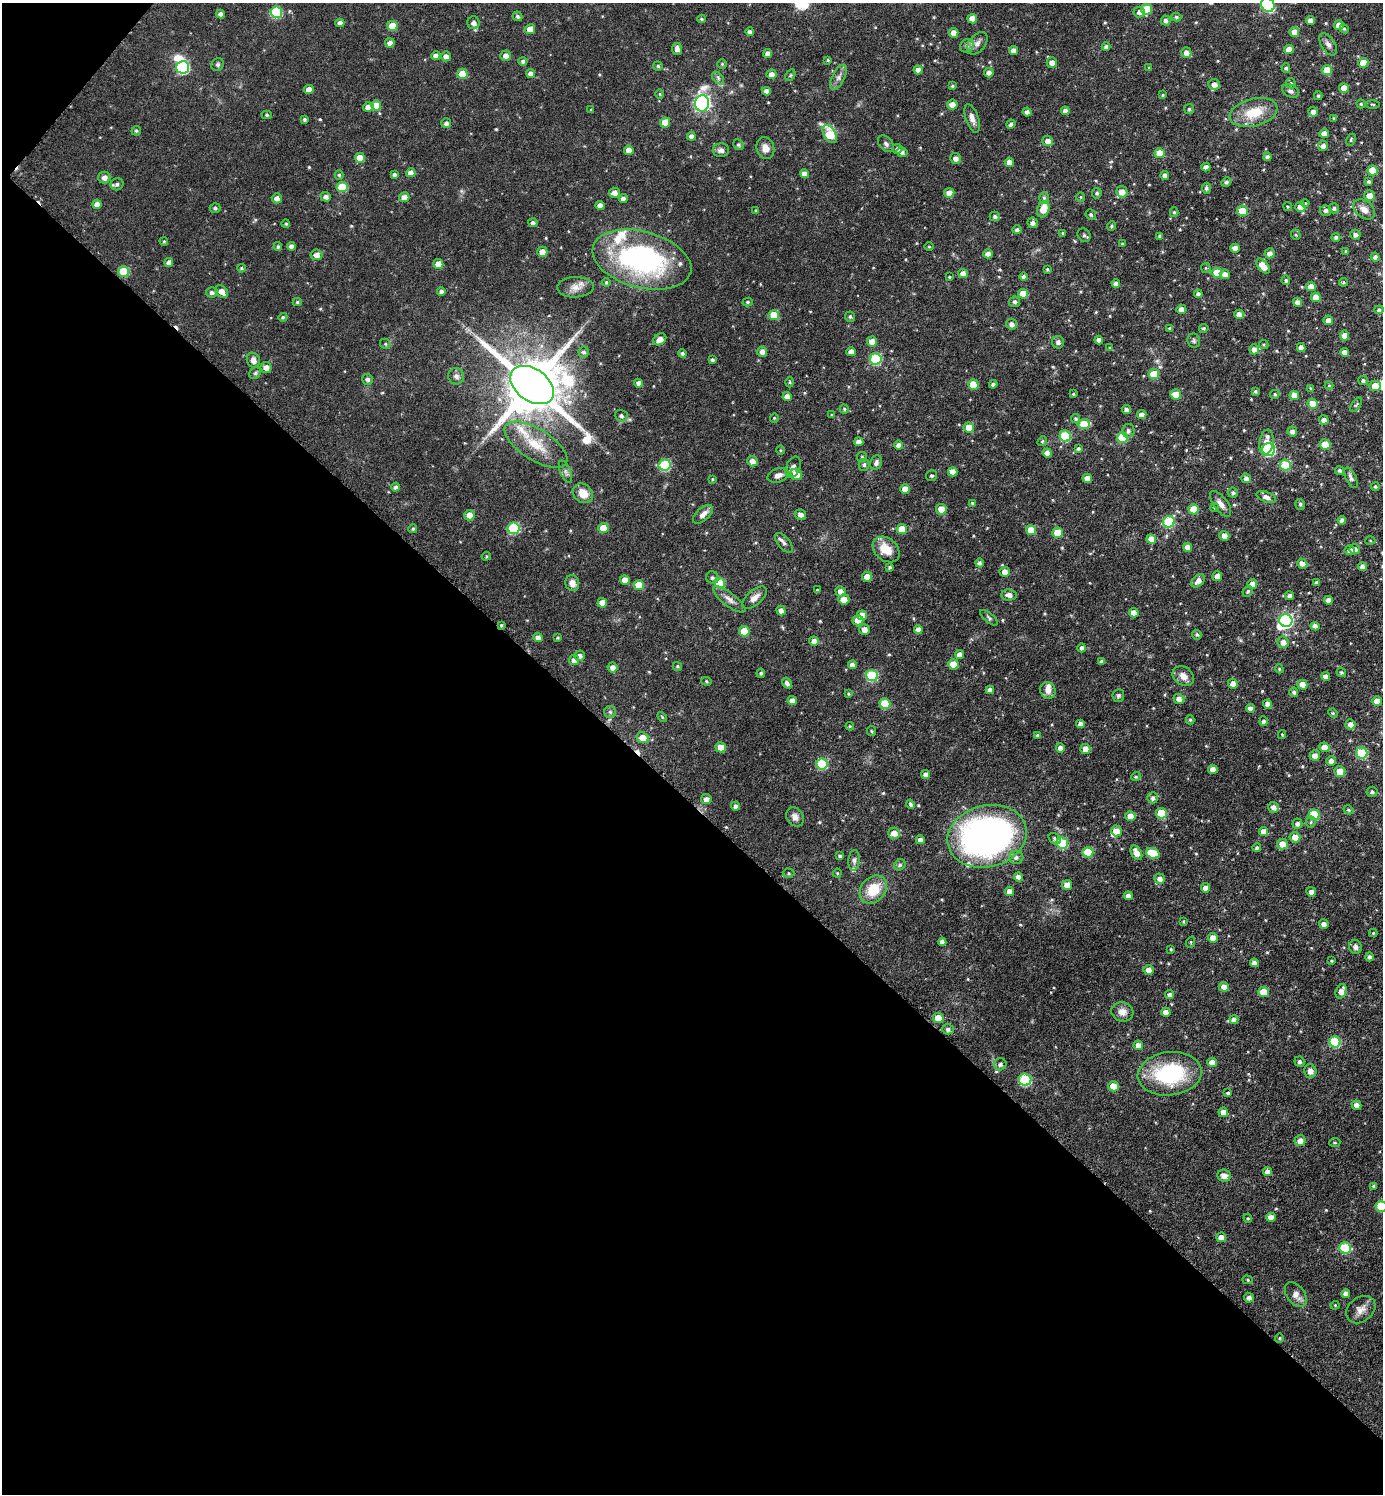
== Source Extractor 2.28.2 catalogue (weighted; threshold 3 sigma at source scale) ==
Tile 9 of 4 x 4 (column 1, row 3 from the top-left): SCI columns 157-1537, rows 1499-2990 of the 5984 x 5981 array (HDU 1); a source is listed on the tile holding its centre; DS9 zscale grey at full resolution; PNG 1385 x 1496 px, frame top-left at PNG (2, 3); each listed source drawn as its Kron ellipse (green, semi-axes under 4 px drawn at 4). Shown black and unused: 47% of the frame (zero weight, under 3 of 6 exposures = <1% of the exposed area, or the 3 px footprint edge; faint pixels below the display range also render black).
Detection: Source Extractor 2.28.2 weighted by HDU 2 'WHT'; one run over the whole footprint, this tile lists its part. Background 0.081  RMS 0.004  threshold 0.0163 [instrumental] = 3 sigma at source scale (4.09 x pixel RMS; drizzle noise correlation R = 1.36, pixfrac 0.8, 0.05/0.05 arcsec/px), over >= 5 px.
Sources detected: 562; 2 inside a brighter object's white glare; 2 cosmic-ray / hot-pixel residue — neither listed nor drawn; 9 inside a brighter listed object's ellipse — not listed separately; of the other 549, all 500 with FLUX_AUTO >= 0.384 (the completeness limit of this list) listed and drawn (49 fainter detections not listed), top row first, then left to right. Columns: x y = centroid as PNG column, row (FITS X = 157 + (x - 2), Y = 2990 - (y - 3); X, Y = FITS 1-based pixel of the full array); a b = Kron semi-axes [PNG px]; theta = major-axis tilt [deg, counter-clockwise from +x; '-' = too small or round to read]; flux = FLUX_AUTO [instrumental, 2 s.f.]
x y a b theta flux
1268 5 7 6 - 29
1146 9 5 5 - 10
276 12 6 5 - 25
1139 12 6 5 - 1.5
221 14 4 4 - 1.8
517 16 5 4 - 0.77
1176 17 5 4 - 0.71
702 19 4 4 - 0.48
972 19 5 4 - 3.7
1166 21 5 4 - 1.2
1310 21 4 4 - 2.2
340 23 4 4 - 2
473 23 6 6 - 1.8
1339 25 5 5 - 2.9
392 26 5 5 - 7
530 29 5 5 - 3.7
1344 29 5 4 - 0.43
750 32 4 4 - 1.1
1294 32 5 5 - 3.2
954 33 5 5 - 3.5
390 43 5 4 - 1.7
977 43 13 8 50 2.2
1328 44 12 6 -57 1.6
967 46 7 6 - 1.1
1106 47 4 4 - 1.1
677 49 6 5 - 1.8
1289 49 5 4 - 3.9
1013 50 4 4 - 1.8
1186 53 5 5 - 2
768 54 4 4 - 1.8
436 56 4 4 - 2
446 56 5 5 - 2
506 56 5 5 - 2
828 60 3 3 - 0.45
523 61 4 4 - 0.93
1052 63 5 5 - 2.1
1363 63 5 5 - 6.7
218 64 7 6 - 0.8
722 64 5 5 - 0.47
658 66 5 4 - 0.59
183 67 6 6 - 42
1149 68 4 3 - 0.45
1286 68 5 4 - 0.73
918 70 4 4 - 1.8
1327 70 5 5 - 6.2
530 73 4 4 - 1.7
989 73 5 4 - 1.7
462 74 5 5 - 8.4
771 74 5 5 - 2.3
790 75 6 4 61 0.56
838 77 13 6 63 1.8
718 78 7 4 -47 0.85
1291 83 5 4 - 0.58
1214 84 6 5 - 2.2
952 86 3 3 - 0.57
1344 88 5 4 - 4.1
309 89 5 4 - 3
766 91 4 4 - 1.9
1291 91 9 6 -27 1.2
660 94 5 3 - 0.4
1163 95 4 3 - 0.47
1318 96 4 4 - 0.51
702 103 8 7 - 120
1361 104 4 4 - 0.54
1373 104 7 3 -1 0.45
376 105 5 5 - 6.3
952 105 5 5 - 2.9
368 107 5 4 - 2.4
1189 109 5 5 - 0.7
591 110 3 3 - 0.52
1065 111 4 4 - 1.7
1027 112 4 4 - 1.3
1254 112 24 13 14 11
1313 112 5 4 - 1.8
267 115 5 4 - 0.54
972 118 15 6 -71 2.4
1334 118 4 3 - 0.46
304 119 3 3 - 0.69
665 122 5 5 - 6.2
446 123 5 5 - 1.3
1011 124 4 4 - 1.2
136 131 5 4 - 0.66
1324 133 5 4 - 2
830 134 10 6 -59 14
691 136 4 4 - 1.8
1351 140 6 3 65 0.51
1048 141 5 5 - 2.2
886 144 10 6 -48 1.1
739 145 5 5 - 0.71
1323 146 5 5 - 1.6
765 148 11 8 -77 2.8
897 149 5 5 - 1.1
629 150 5 4 - 3
721 150 8 7 - 1.5
902 152 5 5 - 1.1
1160 153 5 5 - 5.7
1268 157 4 3 - 1.2
360 158 5 5 - 5
955 158 5 5 - 1.8
1009 162 5 4 - 2
1206 167 4 4 - 1.9
1373 170 5 5 - 6.9
411 173 4 4 - 2.5
805 174 5 4 - 2.3
339 175 5 4 - 0.59
394 175 4 3 - 0.88
1165 175 4 4 - 1.7
104 177 6 6 - 2.1
1369 181 4 4 - 0.7
1226 182 5 4 - 0.84
117 184 6 6 - 1
342 187 5 5 - 13
1206 188 5 4 - 0.92
1122 192 6 5 - 3.2
614 193 5 5 - 2.1
949 193 5 4 - 3
1097 193 5 4 - 0.83
1369 196 5 5 - 3.6
326 197 5 4 - 1.4
404 197 5 5 - 2.8
1081 197 4 4 - 0.4
277 198 5 5 - 1.8
1044 198 6 5 - 0.69
623 199 4 4 - 1.8
1305 203 4 4 - 0.45
97 204 4 4 - 2.3
600 205 4 4 - 2.1
1287 206 4 4 - 0.46
1300 207 5 5 - 2.8
215 208 5 5 - 0.76
1334 208 5 5 - 0.89
1043 209 8 6 69 5
1364 209 12 8 -38 3.1
1326 210 6 5 - 1.1
756 211 4 3 - 0.48
1242 211 5 5 - 6.3
1174 212 5 4 - 0.51
1091 215 5 5 - 0.72
995 216 5 4 - 0.99
533 223 4 4 - 1.3
1033 223 5 5 - 1.4
286 224 4 4 - 0.54
1111 226 5 4 - 0.54
1017 230 5 4 - 0.98
1063 233 3 3 - 0.49
1084 235 7 6 - 0.97
1296 235 5 4 - 0.57
1355 235 5 5 - 1.5
1160 236 4 3 - 0.73
1336 237 4 4 - 0.91
164 241 4 3 - 0.43
1122 244 4 3 - 0.45
291 246 4 4 - 1.7
278 247 4 4 - 0.69
929 247 4 3 - 0.39
1235 248 4 4 - 2.6
1346 251 4 3 - 0.48
542 252 5 5 - 3.1
1270 253 5 5 - 2
988 254 5 4 - 2.1
317 255 6 5 - 1.9
1375 257 4 4 - 1.3
642 260 50 28 -15 74
169 262 4 4 - 2
438 264 5 5 - 4.6
1263 266 9 5 -52 5.8
241 268 4 3 - 0.49
1206 268 5 4 - 0.49
1047 269 3 3 - 0.55
124 271 5 5 - 14
963 273 5 4 - 2.7
1217 273 5 5 - 7.3
1225 274 5 4 - 2.2
949 277 3 3 - 0.39
1024 277 4 4 - 1.1
1286 280 5 4 - 0.68
606 282 4 3 - 0.48
1343 282 4 4 - 0.47
1116 284 4 4 - 1.8
1311 286 5 4 - 3.3
575 287 18 10 1 3.4
441 291 4 4 - 1.2
212 292 6 5 - 1.2
222 292 7 5 -48 2.7
1023 294 5 5 - 6.4
1198 294 4 4 - 1
1316 297 5 4 - 3.4
297 302 4 4 - 0.62
748 302 5 4 - 0.59
1015 302 5 5 - 0.96
1298 302 4 4 - 2
1181 309 5 4 - 2
1379 310 4 4 - 0.84
1239 314 5 4 - 2.4
774 315 5 5 - 8.9
283 317 4 4 - 0.56
850 317 5 5 - 0.76
1328 320 5 5 - 2.5
1012 324 5 5 - 1.7
1169 328 4 4 - 0.56
1204 328 4 4 - 0.64
1345 336 5 4 - 3.4
660 339 7 5 33 2.8
1099 340 4 4 - 1.8
1194 341 7 6 - 0.8
872 342 5 5 - 3.3
1058 342 6 6 - 1.3
385 344 5 4 - 0.57
1264 344 5 4 - 0.47
1109 348 4 3 - 0.4
1301 348 4 4 - 1.8
1254 349 5 5 - 2.1
583 352 5 5 - 0.88
762 352 5 5 - 2.2
851 352 4 4 - 2.7
1345 352 4 4 - 2.7
682 354 4 4 - 0.91
876 359 6 5 - 27
253 360 8 6 -69 2.2
712 360 4 4 - 0.74
266 367 5 5 - 2.3
255 373 6 5 - 0.66
1154 374 5 5 - 10
456 376 8 7 - 1.4
367 379 5 5 - 1.1
1363 381 5 4 - 0.9
790 382 5 3 - 0.45
639 383 4 4 - 1.8
973 384 5 5 - 7
993 384 4 4 - 0.98
532 385 24 16 -36 3200
1329 385 4 4 - 0.38
1375 386 6 5 - 5
1311 388 4 3 - 0.57
1255 391 4 4 - 0.57
1073 394 4 3 - 0.44
1176 394 5 5 - 4.9
1275 394 4 4 - 0.56
1294 395 5 4 - 3.6
787 397 4 4 - 3
1313 403 5 5 - 5
1356 405 8 4 54 0.57
844 409 4 4 - 0.49
1126 409 4 4 - 1.3
832 415 4 3 - 0.42
1142 415 4 4 - 2.3
621 416 6 5 - 1.1
774 418 4 4 - 0.4
1076 419 5 4 - 0.7
1324 420 5 4 - 1.9
1084 424 6 5 - 7.7
969 427 5 5 - 5.4
1128 431 7 6 - 1.2
1292 431 5 5 - 1.7
1065 436 6 5 - 19
1122 437 5 5 - 15
1042 441 5 4 - 0.5
859 442 4 4 - 2.2
1266 442 13 7 81 5
1325 444 5 5 - 7
536 445 36 15 -32 11
898 445 4 4 - 1.7
1078 448 4 4 - 0.72
1268 449 6 6 - 44
781 450 5 3 - 0.4
1047 453 4 4 - 2.4
862 457 5 5 - 0.47
752 461 5 5 - 2.3
876 463 7 5 68 1.2
665 465 6 5 - 24
864 465 6 5 - 0.73
1285 465 5 5 - 14
793 467 11 6 66 2.1
1340 470 5 4 - 0.85
566 472 12 5 -68 1.2
953 472 5 4 - 3
796 474 6 5 - 4.4
778 475 11 7 20 2
931 476 6 5 - 0.68
1087 478 5 4 - 3.2
1246 478 5 4 - 1.4
1351 478 11 5 -65 1.2
712 479 3 3 - 0.41
396 487 4 4 - 0.97
1375 487 4 4 - 0.64
905 489 5 5 - 3.6
583 493 11 9 -42 5.2
1233 493 5 5 - 0.8
1266 497 10 5 -20 2
972 503 4 3 - 0.57
1221 504 15 6 -53 2.2
1300 504 5 5 - 0.67
1214 508 4 3 - 0.43
941 509 5 5 - 5.1
1194 509 5 5 - 7.2
703 514 12 6 41 2.3
800 514 5 5 - 1.8
469 515 5 5 - 3.3
1342 520 4 4 - 1.6
1169 522 6 5 - 23
514 528 6 6 - 24
603 528 5 5 - 6.1
413 529 4 4 - 0.66
902 529 5 5 - 6.6
1031 530 5 5 - 6.8
1058 533 5 5 - 8.4
1224 536 5 4 - 2.5
1151 539 5 4 - 3.8
1370 541 5 3 - 0.4
784 543 12 6 -50 1.4
1187 547 4 4 - 2.7
886 549 15 11 -41 6.5
1355 549 5 5 - 1.4
1350 550 5 5 - 2
486 556 5 4 - 0.44
979 563 4 4 - 1
1302 563 5 4 - 2
890 567 3 3 - 0.57
1362 567 4 4 - 1.9
1005 572 5 5 - 2.4
1217 576 5 5 - 2.2
867 577 5 5 - 2.8
712 578 6 6 - 0.96
625 580 5 5 - 3.9
1198 581 8 5 47 2.3
572 583 8 7 - 2.6
720 583 5 5 - 12
1316 583 4 4 - 0.86
1252 584 5 5 - 2.2
639 585 5 5 - 7.8
817 590 4 3 - 0.62
840 591 5 5 - 2
1248 591 5 5 - 0.73
1009 595 8 5 -8 2.1
1290 596 4 4 - 1.4
754 598 15 7 41 2.7
729 599 20 6 -38 2.5
844 599 5 5 - 3.5
1328 600 4 4 - 1.9
602 603 5 4 - 4.2
781 610 5 4 - 2
1134 613 5 4 - 2.6
862 615 5 4 - 4.3
989 618 11 4 -40 0.81
858 620 5 5 - 5.5
1286 620 6 6 - 69
501 625 4 3 - 0.48
1315 626 4 4 - 2.1
864 629 5 5 - 2.2
918 629 4 4 - 1.7
744 631 5 5 - 8.7
1197 635 5 4 - 0.79
538 638 5 4 - 2
558 638 4 3 - 0.42
814 641 5 4 - 2
1283 642 6 5 - 2.9
1082 648 4 4 - 0.99
959 654 4 4 - 2.3
580 656 5 5 - 1.5
574 660 5 5 - 1.9
1102 661 4 4 - 1.2
953 664 5 5 - 6.9
852 665 4 4 - 1.9
677 666 5 4 - 0.53
613 667 5 5 - 2.1
1279 669 4 4 - 0.48
1341 672 5 4 - 0.57
761 673 4 4 - 0.75
872 676 6 5 - 23
1183 676 11 9 -34 3
1325 676 4 4 - 1.8
707 681 5 4 - 0.54
787 683 6 4 -58 1.3
1233 684 5 5 - 2.6
1302 685 5 5 - 4.6
990 690 4 4 - 1.6
1048 690 8 7 - 2.3
1294 692 5 4 - 0.86
848 694 4 3 - 0.46
1118 696 6 5 - 0.74
1179 699 5 5 - 2.3
792 701 4 4 - 2.5
1377 701 5 5 - 4.2
885 704 5 5 - 11
1268 704 4 4 - 2
1250 708 4 4 - 2
610 712 6 6 - 0.84
1333 713 5 4 - 0.45
662 717 6 3 -46 0.4
1190 720 4 4 - 0.57
1264 721 5 4 - 1
1080 724 4 4 - 1.8
1350 724 5 5 - 2.2
850 726 4 4 - 0.42
871 731 5 4 - 0.45
1282 734 4 4 - 0.39
1038 735 4 3 - 0.85
643 738 6 5 - 5.2
721 747 5 5 - 5.7
1324 747 5 5 - 3.9
1060 748 4 4 - 1.7
1085 749 5 4 - 3
1362 753 6 5 - 19
1315 756 5 5 - 2.2
1331 761 5 4 - 2.1
822 764 6 5 - 22
1213 769 4 4 - 2.6
1340 771 5 5 - 4.6
926 775 4 4 - 2
1136 777 5 4 - 0.52
1372 792 5 5 - 0.82
1153 798 5 5 - 1.2
706 799 5 5 - 1.9
911 804 5 3 - 0.75
736 806 4 4 - 1.4
1274 807 5 5 - 2
1349 810 5 4 - 0.62
1161 813 5 5 - 12
1314 815 5 5 - 17
1130 816 5 5 - 3.7
795 817 10 8 -57 2
1311 822 5 5 - 0.64
1297 824 5 5 - 1.2
1116 831 5 5 - 3.7
1264 831 5 4 - 3.2
894 833 6 5 - 3.2
987 836 40 31 14 170
1295 837 5 5 - 4.2
1055 839 7 5 -39 0.94
920 840 4 4 - 1.6
1062 843 6 5 - 22
1282 844 5 5 - 4.1
1257 848 4 4 - 0.89
1088 852 5 5 - 11
1136 853 8 5 -61 3.4
1153 853 7 5 -21 14
840 856 4 3 - 0.71
1016 857 7 6 - 1.2
854 860 10 5 85 1.1
900 865 6 5 - 0.72
789 873 6 4 -2 0.56
837 873 4 4 - 0.41
1019 877 5 4 - 2.4
1160 879 5 5 - 1.9
1067 885 5 5 - 3.7
1206 888 4 4 - 2.9
873 889 15 12 48 10
1009 891 5 4 - 2.5
1311 892 5 4 - 1.9
1128 896 4 4 - 2.1
1183 921 4 3 - 0.41
1324 924 5 4 - 2.1
1373 933 4 4 - 0.47
1213 938 5 4 - 3.1
942 942 4 4 - 1.9
1191 942 6 3 72 0.42
1355 947 7 6 - 1.4
1171 949 3 3 - 0.48
1369 957 4 4 - 1.1
1332 961 4 3 - 0.44
1254 963 4 4 - 1.9
1149 970 5 5 - 2.8
1224 987 5 5 - 2.1
1341 991 7 5 65 2.7
1263 992 5 5 - 7.1
1170 994 4 4 - 1
1122 1012 11 9 -16 2.8
1166 1012 5 4 - 2.8
938 1018 5 5 - 6.2
1234 1020 4 4 - 1.8
948 1029 6 5 - 0.98
1335 1042 5 5 - 22
1138 1045 5 4 - 2.7
1212 1062 5 4 - 3.4
1299 1062 5 5 - 1
1000 1064 6 6 - 1.3
1310 1071 7 6 - 2.1
1170 1074 32 21 7 34
1025 1080 6 6 - 25
1114 1086 5 5 - 6.2
1228 1093 4 3 - 0.72
1357 1105 5 4 - 2.3
1223 1112 5 4 - 3.3
1300 1141 5 5 - 2.4
1335 1142 5 3 - 0.42
1267 1172 4 4 - 1.9
1224 1176 7 6 - 2.1
1373 1186 4 4 - 0.69
1381 1206 5 5 - 13
1271 1217 5 4 - 2.7
1248 1218 5 4 - 0.54
1221 1237 5 4 - 3
1345 1248 6 5 - 23
1248 1280 5 4 - 0.51
1346 1294 4 4 - 2
1296 1295 14 9 -54 2.7
1249 1298 5 4 - 1.3
1335 1305 4 4 - 0.4
1361 1310 16 12 38 3.4
1279 1338 5 4 - 0.5
Overlapping masked pixels (flux is a lower limit): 1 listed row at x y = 501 625
Isophote crosses this tile's border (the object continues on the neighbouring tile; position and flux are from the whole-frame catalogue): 2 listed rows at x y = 1268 5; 1381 1206